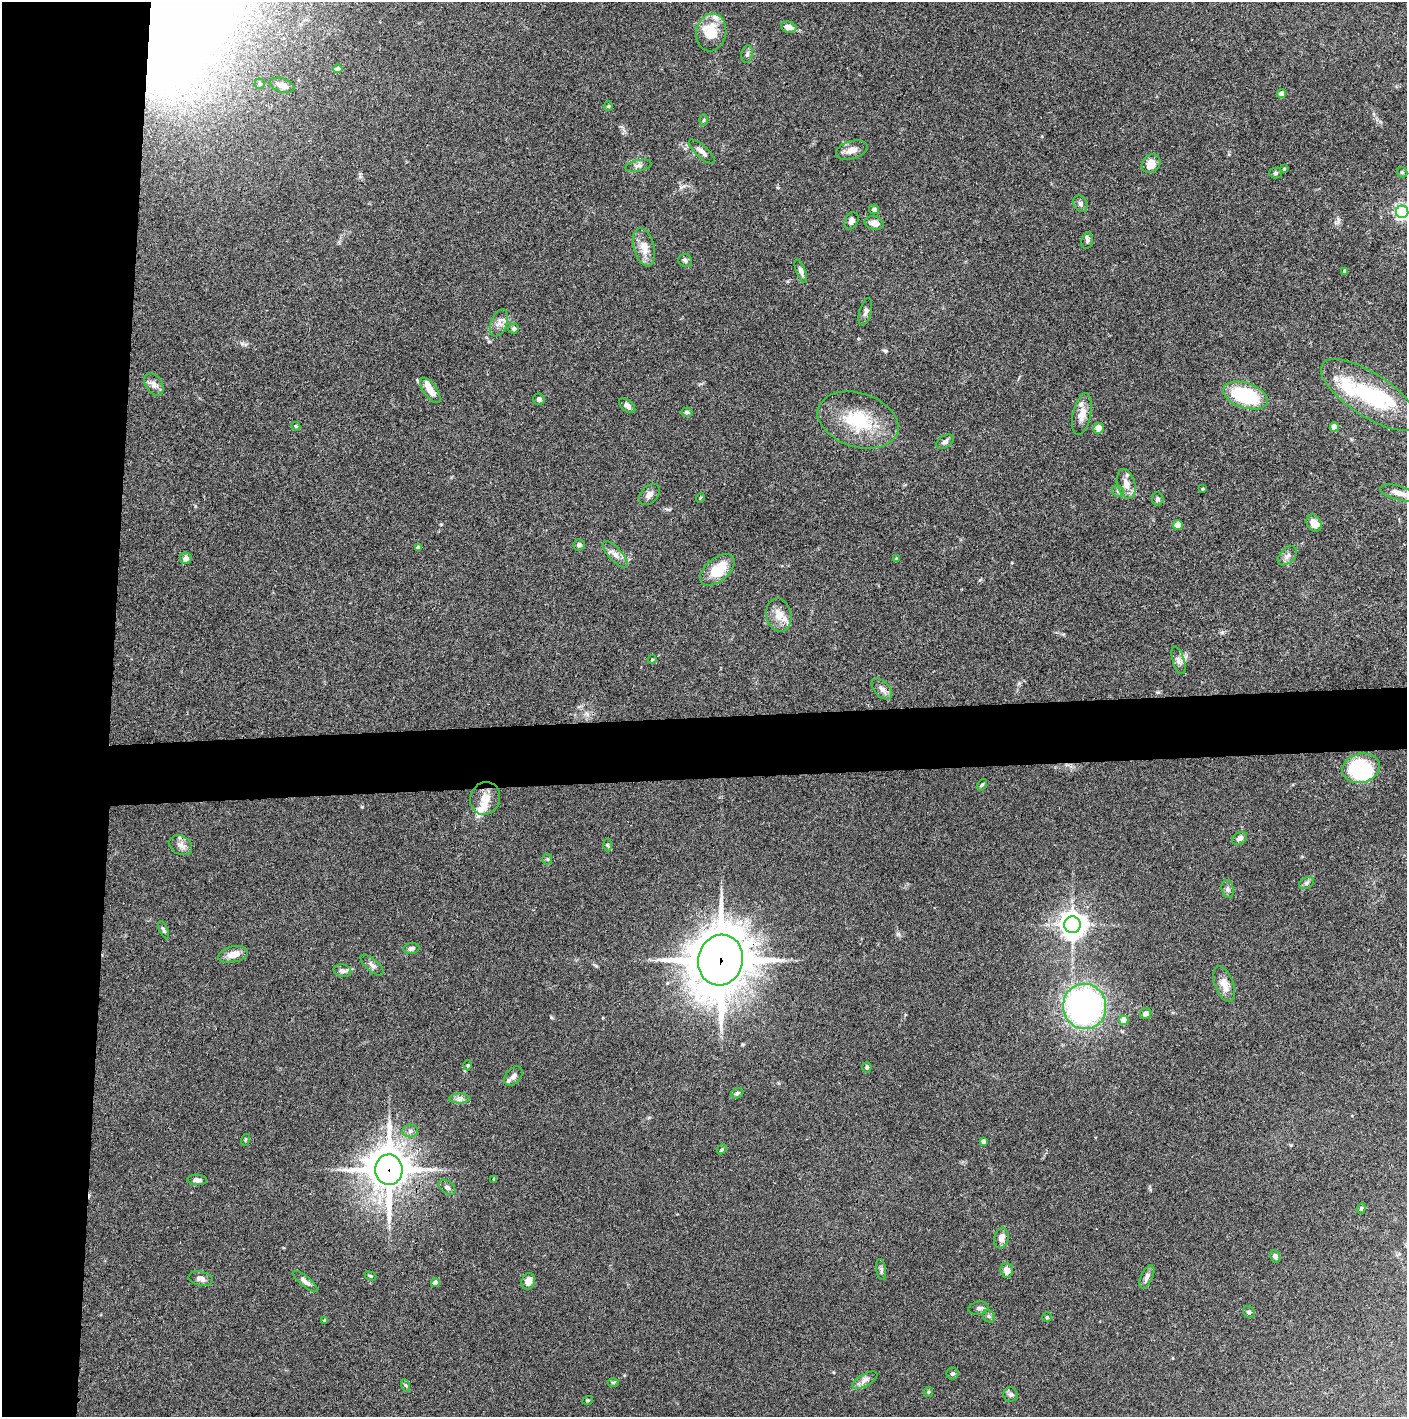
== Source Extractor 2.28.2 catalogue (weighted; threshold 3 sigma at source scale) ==
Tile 4 of 3 x 3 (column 1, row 2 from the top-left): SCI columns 2-1406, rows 1415-2829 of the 4221 x 4244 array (HDU 1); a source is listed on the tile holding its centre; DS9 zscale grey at full resolution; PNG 1409 x 1419 px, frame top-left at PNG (2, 2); each listed source drawn as its Kron ellipse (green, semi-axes under 4 px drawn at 4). Shown black and unused: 12% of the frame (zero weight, under 3 of 4 exposures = <1% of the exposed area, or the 3 px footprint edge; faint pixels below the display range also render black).
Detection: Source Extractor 2.28.2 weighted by HDU 2 'WHT'; one run over the whole footprint, this tile lists its part. Background 0.0746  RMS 0.0055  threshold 0.0249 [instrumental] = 3 sigma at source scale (4.5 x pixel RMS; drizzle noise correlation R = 1.50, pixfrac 1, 0.05/0.05 arcsec/px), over >= 5 px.
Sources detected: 129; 3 inside a brighter object's white glare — neither listed nor drawn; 8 inside a brighter listed object's ellipse — not listed separately; the other 118 listed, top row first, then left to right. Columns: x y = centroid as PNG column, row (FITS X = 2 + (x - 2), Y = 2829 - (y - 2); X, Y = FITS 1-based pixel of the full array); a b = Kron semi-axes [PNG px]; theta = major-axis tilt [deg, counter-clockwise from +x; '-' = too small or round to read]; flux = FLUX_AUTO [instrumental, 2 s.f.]
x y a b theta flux
789 27 8 5 -13 3.9
711 32 19 15 79 15
747 54 9 5 80 1.4
338 69 5 4 - 2.2
260 84 5 5 - 1.1
282 85 13 7 -17 3.5
1282 94 4 4 - 4.1
608 106 5 4 - 0.59
704 120 6 4 88 0.64
852 150 16 9 16 4.6
702 151 16 6 -42 3.1
1151 164 10 8 44 6.2
639 166 13 5 11 1.9
1284 169 4 3 - 0.49
1402 172 6 5 - 0.81
1276 173 6 5 - 0.95
1080 204 9 6 -63 1.6
874 209 5 5 - 1.7
1402 212 6 6 - 140
851 221 9 6 60 2
874 223 10 6 -14 4.1
1087 241 8 6 76 1.4
644 247 19 10 -75 7.1
685 260 7 6 - 1.3
801 271 12 4 -69 1.8
1344 271 4 4 - 1
865 312 14 6 75 2
499 323 14 8 68 3.4
514 328 5 5 - 1.4
154 384 12 8 -56 3
430 390 15 6 -55 5.7
1245 395 23 12 -19 36
1370 395 56 21 -33 46
539 399 6 5 - 1.6
627 406 9 5 -38 2
687 412 5 5 - 1.4
1082 414 21 9 78 5.2
858 420 41 27 -18 32
296 426 4 3 - 0.71
1334 427 4 4 - 5.4
1099 428 5 5 - 5.5
945 442 10 5 33 1.7
1126 484 15 9 -75 5.4
1202 489 3 3 - 0.53
1118 491 6 5 - 1.3
1399 493 19 7 -15 4.7
649 495 12 8 48 2.6
700 498 5 3 - 0.48
1157 499 7 6 - 1.3
1314 523 9 7 -57 4.8
1178 525 5 5 - 5.1
579 545 6 5 - 1.4
418 548 4 4 - 2.5
615 554 17 6 -47 3.7
1287 556 11 7 44 2.5
186 558 6 5 - 2.9
897 559 4 3 - 1.1
717 570 20 11 40 16
779 615 17 12 -78 6.4
652 659 4 4 - 0.53
1178 660 14 6 -72 2.6
882 689 12 7 -46 2.6
1361 768 19 14 13 46
982 785 6 4 52 0.72
485 798 16 15 - 7.3
1240 838 8 5 33 2.2
181 845 12 9 -28 3.2
608 845 6 4 -88 0.72
547 859 5 5 - 0.8
1307 883 8 5 28 1.3
1228 889 9 6 -74 1.6
1072 925 8 8 - 570
163 930 9 4 -67 1.1
411 948 8 5 8 1.7
233 954 15 8 12 5.4
720 960 25 22 74 2400
372 965 14 6 -41 2.2
342 971 9 6 -12 1.7
1224 984 18 9 -69 6.2
1085 1006 23 21 -76 170
1146 1014 6 5 - 2.8
1124 1020 5 4 - 7.7
468 1065 5 3 - 0.58
867 1067 5 4 - 1.2
513 1076 11 7 49 2.8
737 1093 7 4 28 1.1
459 1098 10 5 0 1.9
410 1131 7 6 - 1.7
245 1140 6 3 71 0.6
983 1141 4 4 - 1.6
722 1149 5 4 - 0.67
389 1170 15 13 -84 1400
494 1179 4 3 - 0.72
197 1180 10 5 -2 2
447 1187 9 6 -39 1.6
1361 1208 5 4 - 0.73
1001 1238 10 7 80 4
1275 1256 7 5 -63 1.6
881 1269 10 5 -82 1.4
1007 1270 7 6 - 3.4
370 1276 6 4 -20 0.71
1147 1277 12 6 64 2.2
201 1279 12 7 -11 2.7
305 1281 15 5 -39 2.3
528 1281 8 6 75 4.6
435 1283 4 4 - 2.8
978 1308 10 6 9 1.7
1249 1312 6 5 - 0.93
989 1316 7 5 -45 1.2
1047 1317 4 4 - 0.74
324 1320 3 3 - 0.76
952 1374 6 6 - 0.95
865 1380 14 6 29 2.9
613 1382 6 4 1 0.64
405 1385 6 4 -70 0.85
928 1392 5 4 - 0.73
1011 1394 7 7 - 1.4
588 1400 5 3 - 0.55
Overlapping masked pixels (flux is a lower limit): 2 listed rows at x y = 720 960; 389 1170
Isophote crosses this tile's border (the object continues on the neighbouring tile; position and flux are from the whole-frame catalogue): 1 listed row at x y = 1402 212
Unlisted compact peaks at least as high as the median listed source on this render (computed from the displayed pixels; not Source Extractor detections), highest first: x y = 898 934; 885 351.